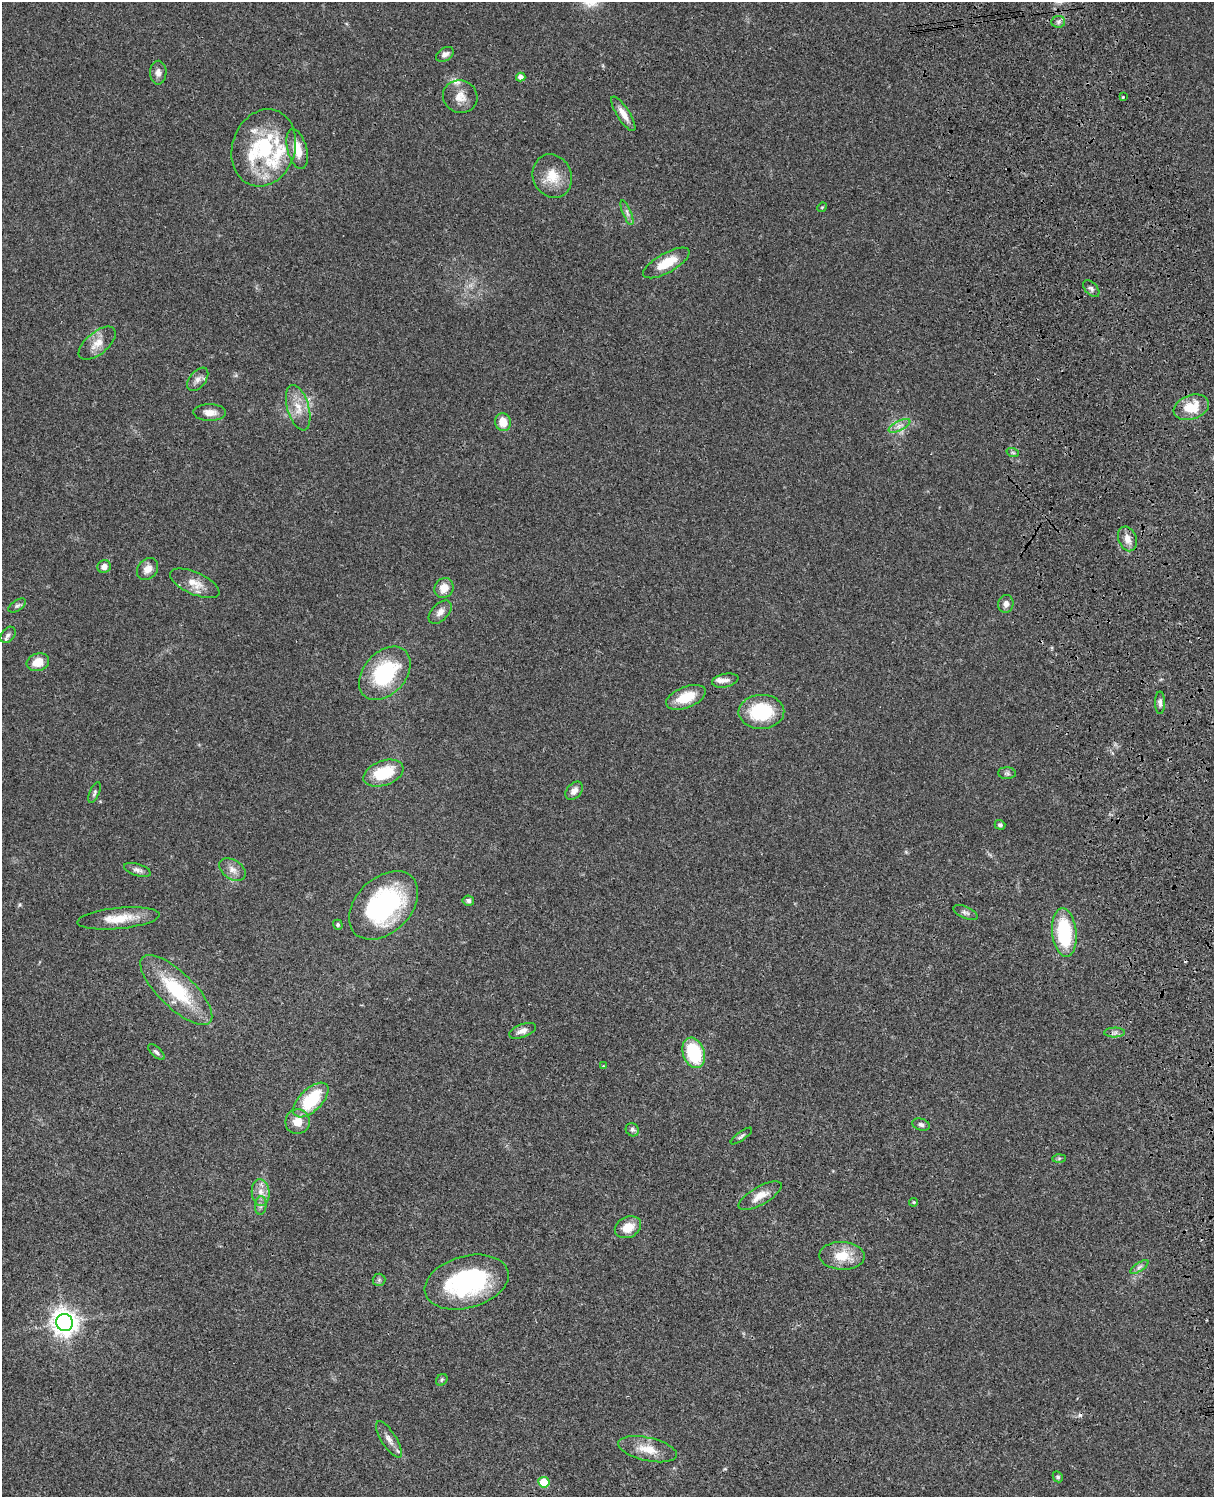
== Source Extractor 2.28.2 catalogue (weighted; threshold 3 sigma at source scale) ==
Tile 6 of 4 x 3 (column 2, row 2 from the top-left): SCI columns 1333-2544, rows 1773-3267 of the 5086 x 4928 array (HDU 1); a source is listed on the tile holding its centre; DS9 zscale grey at full resolution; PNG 1216 x 1499 px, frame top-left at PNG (2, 2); each listed source drawn as its Kron ellipse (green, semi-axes under 4 px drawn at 4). Shown black and unused: <1% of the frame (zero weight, under 3 of 4 exposures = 6% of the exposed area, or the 3 px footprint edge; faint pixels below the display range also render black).
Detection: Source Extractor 2.28.2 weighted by HDU 2 'WHT'; one run over the whole footprint, this tile lists its part. Background 0.075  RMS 0.0057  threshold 0.0257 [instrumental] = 3 sigma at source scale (4.5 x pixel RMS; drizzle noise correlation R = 1.50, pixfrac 1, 0.05/0.05 arcsec/px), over >= 5 px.
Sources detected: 85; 2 cosmic-ray / hot-pixel residue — neither listed nor drawn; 6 inside a brighter listed object's ellipse — not listed separately; the other 77 listed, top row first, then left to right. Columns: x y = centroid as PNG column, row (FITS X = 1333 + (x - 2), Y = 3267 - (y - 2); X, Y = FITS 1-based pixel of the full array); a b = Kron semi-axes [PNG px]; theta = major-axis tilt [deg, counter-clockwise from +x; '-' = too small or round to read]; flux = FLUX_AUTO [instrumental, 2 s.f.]
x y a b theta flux
1058 22 7 6 - 1.4
445 54 9 6 33 2.3
158 73 12 8 90 3.1
521 77 5 4 - 2.6
460 97 17 16 - 7.3
1123 97 3 3 - 0.7
623 114 20 6 -58 5.2
264 148 39 31 72 44
297 149 20 9 -75 10
552 176 22 19 -68 12
822 207 5 4 - 0.63
627 213 13 4 -67 1.9
666 263 26 10 29 13
1091 289 10 6 -46 1.7
97 343 22 11 40 7
198 379 13 8 51 3.2
1191 407 18 12 19 14
298 408 23 11 -74 8.8
210 413 16 8 -1 4.9
503 422 9 8 - 7.9
900 426 12 5 27 2.7
1013 453 6 4 -19 0.91
1127 539 13 9 -68 4.5
104 567 7 6 - 3.4
148 569 12 9 46 4.5
195 583 26 11 -24 7.8
444 588 10 9 - 6.2
1006 604 9 7 75 2.7
17 606 10 5 33 1.4
440 612 14 8 46 3.6
8 635 9 6 52 1.9
38 662 11 8 18 8.5
385 673 30 21 48 45
725 680 13 6 12 2.7
686 697 21 10 21 14
1160 703 11 5 -90 1.8
761 712 23 17 2 32
383 773 21 12 20 22
1007 773 9 6 -2 1.4
574 791 10 7 49 3.2
95 793 11 4 68 1.3
1000 825 5 5 - 1.1
137 870 14 6 -17 2.3
232 870 14 9 -35 4.1
468 901 6 5 - 1.5
384 905 40 27 44 80
965 912 13 6 -25 1.9
118 918 41 10 6 13
338 925 5 4 - 0.99
1064 932 24 12 -84 41
176 990 47 17 -44 37
522 1031 14 6 20 3.4
1115 1033 10 5 1 1.8
156 1052 10 5 -43 1.5
694 1053 15 10 -72 32
603 1066 4 4 - 0.46
311 1100 22 11 44 31
298 1122 12 12 - 7.8
921 1125 9 5 -19 1.7
632 1130 7 6 - 1.5
741 1136 13 4 36 1.2
1059 1158 6 4 2 0.88
261 1192 13 9 -84 4.9
760 1196 24 9 29 7.3
914 1202 4 3 - 0.76
261 1205 9 5 84 1.7
628 1227 14 10 26 9
842 1256 23 14 -3 13
1139 1267 10 4 34 1.6
379 1280 6 6 - 1.1
467 1282 43 26 15 71
65 1322 9 8 - 570
442 1380 6 5 - 0.98
389 1439 21 7 -57 4.2
648 1449 30 11 -12 10
1058 1477 5 4 - 1
544 1482 5 5 - 15